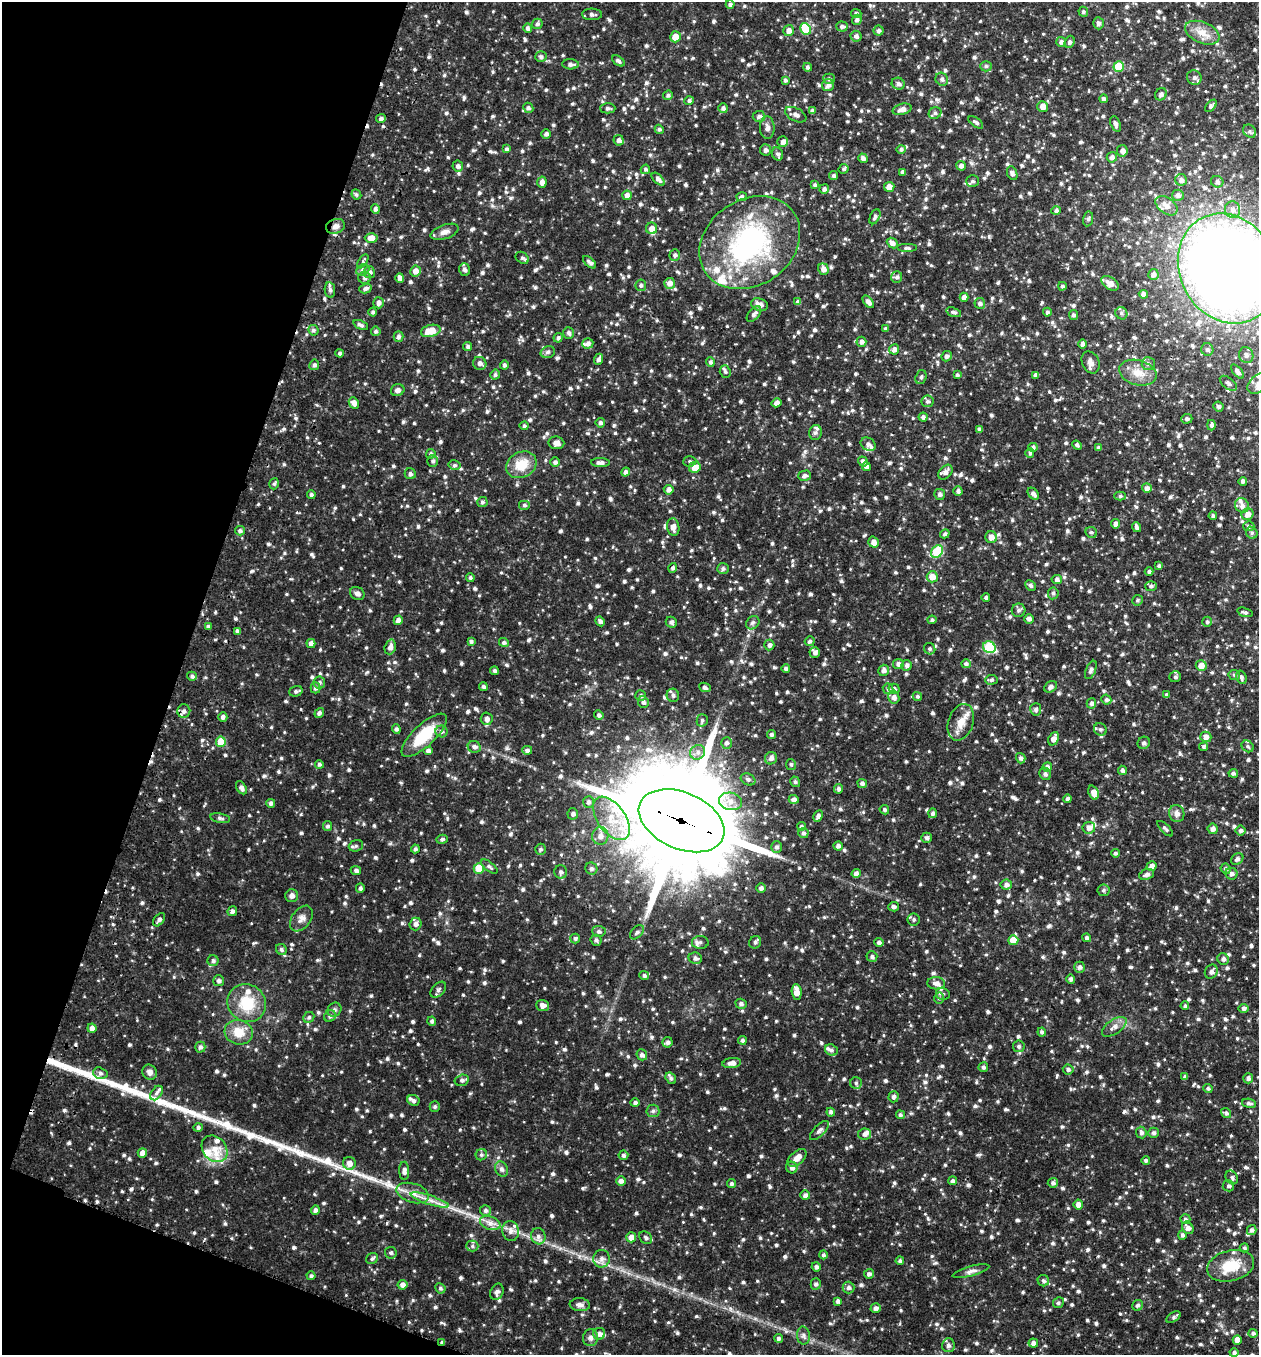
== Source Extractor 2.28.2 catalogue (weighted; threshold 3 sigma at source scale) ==
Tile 9 of 4 x 4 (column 1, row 3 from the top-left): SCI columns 191-1447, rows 1382-2734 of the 5539 x 5464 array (HDU 1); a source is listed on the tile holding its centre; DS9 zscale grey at full resolution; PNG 1261 x 1357 px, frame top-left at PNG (2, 2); each listed source drawn as its Kron ellipse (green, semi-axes under 4 px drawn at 4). Shown black and unused: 17% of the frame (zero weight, under 2 of 3 exposures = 3% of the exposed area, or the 3 px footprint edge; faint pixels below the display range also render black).
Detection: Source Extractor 2.28.2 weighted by HDU 2 'WHT'; one run over the whole footprint, this tile lists its part. Background 0.0708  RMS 0.01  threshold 0.0465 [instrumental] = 3 sigma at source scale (4.5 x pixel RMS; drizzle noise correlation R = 1.50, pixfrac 1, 0.05/0.05 arcsec/px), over >= 5 px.
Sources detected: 1538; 1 inside a brighter object's white glare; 3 cosmic-ray / hot-pixel residue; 5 long thin detections or spike segments (spike, bleed or trail) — neither listed nor drawn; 35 inside a brighter listed object's ellipse — not listed separately; of the other 1494, all 500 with FLUX_AUTO >= 1.94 (the completeness limit of this list) listed and drawn (994 fainter detections not listed), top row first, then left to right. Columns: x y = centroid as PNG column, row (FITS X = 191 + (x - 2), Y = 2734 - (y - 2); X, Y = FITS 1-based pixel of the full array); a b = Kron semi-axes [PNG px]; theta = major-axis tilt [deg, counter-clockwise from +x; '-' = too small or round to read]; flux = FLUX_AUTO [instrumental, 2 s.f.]
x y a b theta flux
730 4 4 4 - 2.4
1083 12 5 4 - 2.1
856 13 5 4 - 2.2
592 14 10 6 -2 3.3
857 20 5 4 - 2.5
1098 23 6 5 - 3
537 24 5 5 - 2.5
842 26 5 5 - 2.6
528 28 5 4 - 2.4
806 29 6 5 - 31
789 31 5 5 - 4.9
879 31 5 5 - 2.5
1202 33 18 10 -22 11
856 36 5 5 - 3
675 37 5 5 - 8.7
1061 42 5 5 - 3.1
1070 42 6 5 - 2.4
541 57 5 5 - 2.6
618 61 7 4 -37 2.7
570 64 8 5 -2 3.4
986 66 6 5 - 2.2
1119 66 5 5 - 30
807 67 4 4 - 2.4
1194 78 7 7 - 3.4
829 79 5 5 - 2.2
942 79 7 6 - 3
785 80 4 4 - 2.3
898 84 6 6 - 3.2
828 85 6 6 - 3.8
1161 94 6 5 - 2.9
668 95 5 4 - 2.1
1103 99 4 4 - 2.4
689 101 4 4 - 2
1043 106 5 5 - 6.3
1211 106 7 4 46 2.5
528 108 5 5 - 2.6
608 108 7 5 -1 2.4
723 108 5 5 - 2.5
902 109 10 5 15 5.4
812 111 4 4 - 2.7
935 113 6 5 - 2.6
796 115 11 6 -27 4.1
759 116 6 5 - 2.6
381 119 5 4 - 2.4
976 122 8 4 -37 2.7
1115 124 8 5 -71 3.3
767 128 11 7 -89 4.3
659 129 5 4 - 2
1250 131 7 6 - 2.2
546 134 4 4 - 2.9
619 140 5 5 - 3.5
783 142 5 5 - 4.2
507 149 4 4 - 2.4
901 149 5 4 - 2.1
766 150 5 5 - 3.1
1122 151 6 5 - 4.3
778 154 7 5 -65 2.4
1112 157 5 5 - 3.4
863 158 5 4 - 3.2
458 166 5 5 - 3
961 166 5 4 - 3.8
645 169 5 4 - 2.1
844 169 5 4 - 2
902 172 4 3 - 2.5
1012 173 7 5 -66 3.2
833 175 4 4 - 2
658 179 8 4 -45 3.5
1181 180 6 6 - 3.4
972 181 6 6 - 2.5
542 182 5 4 - 4.5
1217 182 6 5 - 2.9
815 185 4 4 - 2.1
889 187 5 5 - 6.3
824 189 5 4 - 3
356 194 5 4 - 2
627 195 5 4 - 4.6
1178 195 6 5 - 3.2
742 197 5 4 - 2.6
1166 206 12 7 -35 7
375 209 5 4 - 2.6
1233 210 8 7 - 5
1056 211 4 4 - 2.5
875 217 8 4 64 2.7
1088 219 7 5 79 2.1
335 226 9 7 20 4.1
651 228 6 5 - 5.8
445 232 15 7 19 5
371 238 6 5 - 7
750 243 53 43 34 170
892 243 6 4 -43 4.7
907 248 10 4 0 2.2
675 255 6 5 - 2.4
522 258 7 5 -36 2.4
363 261 8 4 56 2.8
590 262 8 4 -43 3.1
1228 268 57 48 -63 1400
823 269 6 5 - 5.4
363 270 7 5 22 2.6
464 270 6 5 - 3.6
415 271 5 5 - 6.1
369 272 6 5 - 3.4
1153 274 5 5 - 3.8
897 277 6 5 - 2.6
365 278 6 6 - 2.9
400 278 5 4 - 3.5
670 283 5 5 - 6
1110 283 10 6 -35 7.3
641 285 6 5 - 2.3
1062 286 4 4 - 2
365 289 6 4 15 2.8
330 290 7 5 -80 2.7
1143 294 4 4 - 4.4
964 297 4 4 - 4.2
798 302 4 4 - 3.7
868 302 7 4 -49 3.8
379 303 5 5 - 3.5
980 303 5 5 - 3.1
760 305 8 6 -17 5.7
373 312 4 4 - 2.2
954 312 8 4 -17 2.3
1047 312 4 4 - 2.1
1121 313 6 5 - 2.2
754 314 9 5 49 3.2
1073 315 5 4 - 2.3
361 325 8 4 -24 2.5
886 329 4 3 - 2.6
313 330 5 5 - 2.2
376 331 5 4 - 2.1
431 331 10 6 14 20
569 333 6 5 - 2.9
398 337 5 5 - 3.1
558 338 5 4 - 2.2
861 342 5 5 - 3.3
588 343 5 5 - 3.4
1082 344 5 4 - 2.9
468 347 4 4 - 2.3
894 349 5 5 - 4
1207 349 6 6 - 2.6
548 352 7 5 17 2.4
340 353 4 4 - 2.3
1246 355 8 7 - 3.8
947 356 5 5 - 3
599 359 6 4 67 2.9
710 362 5 4 - 2.5
1091 362 11 8 -64 4.5
480 363 7 6 - 4.4
1148 364 6 6 - 2.8
314 365 5 4 - 2.3
504 365 4 4 - 2.1
725 372 6 5 - 2.3
1237 372 8 4 -49 2.8
1138 373 19 12 -15 13
495 375 5 5 - 2
957 375 4 3 - 2
1035 375 4 4 - 2.8
921 377 7 5 71 2.6
1228 383 10 5 -38 2.8
1258 384 12 8 42 6.6
398 390 7 6 - 3.6
928 401 6 6 - 2.2
354 403 6 5 - 4.8
776 403 5 4 - 4.1
1218 407 5 4 - 2.2
923 417 4 4 - 2.9
1187 419 5 4 - 2.1
600 423 5 4 - 2.5
1211 425 5 4 - 2.4
524 426 4 4 - 2.1
979 429 4 4 - 2.2
815 432 7 6 - 2.5
556 443 8 6 -7 4.9
868 444 8 6 -32 3.7
1077 445 5 3 - 2
1033 447 4 4 - 2.7
1099 447 4 4 - 2.4
1030 453 5 4 - 2.1
431 454 5 4 - 2.2
433 461 6 5 - 2.3
690 461 6 5 - 2
863 461 5 4 - 2.9
555 462 5 5 - 2.6
600 463 9 4 -2 3.7
454 465 6 4 -12 2
521 465 16 12 28 19
866 466 4 4 - 4.7
695 467 6 5 - 10
626 472 4 4 - 2.9
945 472 8 5 49 4.3
410 474 5 5 - 2.8
804 476 6 5 - 2.9
1243 481 4 4 - 2.6
274 484 6 4 72 2.1
1147 488 5 5 - 4.4
669 490 5 4 - 3.8
958 491 5 4 - 2.5
940 494 5 5 - 2.9
1033 494 7 4 -51 3.6
311 495 4 4 - 2
1120 496 5 4 - 2
482 502 5 5 - 2.2
524 505 6 5 - 2.2
1242 505 7 6 - 4
1247 514 6 5 - 5.5
1213 516 4 4 - 2
1116 524 4 4 - 4.9
1249 526 5 5 - 2.3
673 527 9 6 -82 5.5
1137 527 5 3 - 2.8
240 531 5 5 - 2.2
1091 532 6 5 - 2
1252 533 6 5 - 2
945 534 5 4 - 2.1
991 537 6 5 - 5.5
873 542 5 5 - 5.2
937 552 7 5 53 48
1159 566 4 4 - 2
673 568 5 4 - 2.4
723 568 6 5 - 2.4
1149 572 4 4 - 2.1
470 577 4 4 - 2
932 577 5 5 - 8.6
1057 580 5 4 - 2.8
1031 585 6 4 -44 2.3
1151 586 6 5 - 2.2
357 593 7 6 - 3.3
1053 593 6 5 - 2.3
986 598 4 4 - 2.3
1137 600 5 5 - 2
1019 610 7 6 - 2.6
1245 612 8 4 -17 2.2
1029 619 5 4 - 3
398 620 4 4 - 5.1
932 620 4 4 - 2
600 621 5 4 - 2.7
671 622 6 5 - 2.7
1207 622 5 5 - 2
753 623 7 6 - 2.3
208 627 4 4 - 2.4
237 631 4 3 - 2.3
471 641 4 4 - 2
810 641 5 5 - 2.1
504 643 5 4 - 2.2
311 644 4 4 - 4.7
769 645 5 5 - 3
390 647 7 5 72 4.7
989 647 6 5 - 54
930 649 6 5 - 2.1
815 653 5 5 - 3.1
898 664 5 5 - 4.1
966 664 5 4 - 2.2
907 665 5 5 - 3
1201 666 5 5 - 7.6
786 668 4 4 - 2.4
884 670 6 5 - 3.6
1091 670 10 5 67 3.2
494 671 4 4 - 2.1
1234 675 6 5 - 2.1
192 676 5 4 - 2.6
1175 677 6 5 - 2.2
1241 677 7 5 -72 2.5
991 680 6 5 - 2.4
319 682 6 6 - 2.4
483 687 4 4 - 2.2
705 687 6 4 -25 2.1
1051 687 7 5 37 3
315 688 5 5 - 2.5
888 689 5 5 - 2.3
894 689 5 5 - 2.8
296 691 7 5 17 2.4
641 695 5 5 - 2.8
673 695 6 6 - 2.9
1166 695 4 3 - 2.4
917 696 5 4 - 2
894 697 6 5 - 3.7
1106 700 5 5 - 2.4
643 702 6 5 - 3.2
1091 703 5 5 - 2.8
1036 709 6 5 - 2.4
184 711 6 6 - 3.6
319 713 5 4 - 2.8
599 715 5 4 - 2.5
223 717 5 4 - 3
487 719 6 6 - 4.1
702 720 6 5 - 2.1
961 722 19 12 71 12
396 729 4 4 - 2.4
1100 729 6 6 - 2.7
442 731 6 6 - 2.7
771 734 4 4 - 2.4
424 735 29 11 43 35
1206 737 5 5 - 4.7
1054 739 7 5 66 6.2
221 742 5 5 - 22
726 743 5 5 - 2.7
1144 743 6 6 - 2.7
1248 746 6 5 - 2
474 747 6 6 - 3
1204 747 4 4 - 2
527 750 5 4 - 2.9
428 751 5 4 - 2.8
698 752 8 7 - 4.4
771 758 6 6 - 3.9
1021 758 5 4 - 2.7
319 764 4 4 - 2.1
791 764 5 5 - 2
1047 767 5 5 - 3.7
1122 770 4 4 - 2.4
1233 773 5 4 - 2.2
1045 774 6 5 - 2.5
748 779 8 5 -27 2.6
795 782 5 5 - 2
862 783 5 4 - 2.8
241 788 7 4 -57 3.5
839 789 5 4 - 2.6
1094 793 7 5 -68 6.6
794 799 5 4 - 3.6
1068 799 4 4 - 2.3
731 801 11 8 -12 7.7
588 802 6 5 - 2.9
271 803 4 4 - 2.8
884 810 5 4 - 2.1
933 813 5 4 - 2.4
1177 813 8 7 - 4.3
573 814 5 5 - 2.8
818 816 6 4 62 3.2
220 818 10 4 -10 2.4
611 818 25 14 -54 27
682 821 45 28 -24 22000
328 826 5 4 - 2.2
801 826 4 4 - 2.1
1089 828 6 6 - 4.8
1165 829 10 4 -44 2.1
1213 829 5 5 - 3.9
1241 830 5 5 - 2.6
803 833 5 5 - 2.6
600 836 9 8 - 5.8
927 838 5 5 - 2.3
442 839 6 4 17 2.1
356 846 7 5 20 2.2
838 846 4 4 - 3.1
776 847 6 5 - 2.6
415 849 4 4 - 2
541 849 5 5 - 2
1115 853 4 4 - 2.1
1237 859 7 5 40 3.1
1152 866 5 4 - 5.3
489 867 10 4 -38 2.6
479 868 5 5 - 21
591 869 6 5 - 2.8
1226 869 5 4 - 2
356 870 5 4 - 2.5
561 872 6 6 - 2.5
856 873 4 4 - 3.7
1147 874 7 5 20 3.9
1231 874 6 6 - 3.1
1006 885 5 5 - 3.5
360 888 4 4 - 2.3
761 888 5 4 - 2.8
1103 890 6 6 - 2.3
292 896 6 6 - 3.6
894 907 5 4 - 2.4
232 911 5 4 - 2.8
301 918 14 9 53 5.8
159 920 7 5 50 2.9
914 920 6 6 - 2.1
415 924 6 6 - 3.9
599 931 6 5 - 2.5
637 932 8 5 48 2.4
575 938 5 4 - 2.3
1087 938 4 4 - 2.3
596 940 6 5 - 2.2
1013 940 5 5 - 13
700 942 8 6 1 2.9
755 942 6 6 - 2.7
879 942 4 4 - 2.9
281 949 6 5 - 2.1
872 957 5 5 - 2.1
695 958 7 5 -10 2.9
1223 959 6 5 - 2.9
213 961 5 5 - 2.6
1080 967 5 5 - 3.1
1211 972 7 6 - 4.2
644 975 5 4 - 2.3
1071 979 4 4 - 2.7
219 981 5 5 - 3
936 983 9 6 -5 4.8
438 990 9 6 46 2.7
797 992 8 5 -82 9.8
943 994 7 6 - 2.1
939 998 5 5 - 2
247 1003 20 18 -35 31
741 1004 5 5 - 2.5
543 1005 6 5 - 4.3
1185 1006 4 4 - 2
1244 1008 5 4 - 3
334 1010 7 6 - 2.4
330 1016 6 5 - 2.5
309 1017 6 5 - 2
432 1021 4 4 - 2.4
1114 1027 14 7 35 5.7
92 1028 4 4 - 4.4
239 1032 14 12 -16 16
1042 1032 4 4 - 2
742 1040 4 4 - 2.3
667 1042 5 5 - 2.8
1019 1046 6 5 - 2
200 1047 5 5 - 2.7
831 1050 6 5 - 2.3
642 1055 6 5 - 3.1
732 1063 9 5 9 5.6
983 1067 5 4 - 2.3
1068 1069 5 5 - 2.4
150 1072 8 7 - 4.2
100 1073 7 5 -18 2.6
1185 1077 4 4 - 2.2
671 1078 6 5 - 2.3
1248 1078 5 5 - 3.1
462 1080 7 5 15 2.8
856 1083 6 5 - 2.2
1208 1088 4 4 - 1.9
156 1093 8 5 54 2.3
893 1097 6 5 - 2.9
413 1100 6 5 - 2.3
635 1103 4 4 - 2.6
1249 1103 7 4 -9 2.5
435 1107 5 5 - 2
653 1111 6 6 - 2.3
831 1112 4 4 - 2.6
1226 1113 5 4 - 2.3
900 1115 4 4 - 2
198 1127 4 4 - 2.4
819 1131 12 5 45 3.3
1141 1133 6 5 - 2.7
1154 1133 5 5 - 2.5
865 1134 6 5 - 3.5
214 1149 14 11 -49 13
142 1153 5 4 - 5.6
481 1155 6 5 - 2
623 1155 5 5 - 2.2
797 1158 11 6 41 7.4
1146 1161 4 4 - 2
349 1163 6 6 - 6.1
792 1168 6 5 - 3.9
501 1169 8 6 -64 3.4
404 1171 9 5 -89 3.9
1232 1178 7 5 -56 2.3
621 1181 5 4 - 3.7
953 1181 4 4 - 2.2
1053 1183 5 5 - 2.7
731 1184 4 4 - 2
1228 1186 6 5 - 2.5
413 1193 16 9 -17 9.4
805 1195 5 5 - 4
430 1200 20 4 -18 7.4
1078 1204 5 4 - 5
315 1210 4 4 - 2.7
485 1210 5 5 - 2.6
1185 1219 5 5 - 2
490 1223 10 6 -20 5
1188 1228 7 5 -56 3.9
1252 1230 5 5 - 3.1
510 1231 10 8 -77 4.9
1182 1235 5 4 - 2.3
538 1236 8 7 - 3.7
631 1237 5 5 - 6.5
646 1238 7 5 -46 2.4
472 1246 6 5 - 2.1
1244 1248 4 4 - 2
391 1253 6 5 - 2.2
823 1255 4 4 - 2.1
372 1258 6 5 - 2.3
602 1259 9 8 - 4.9
900 1261 4 4 - 2.3
1231 1266 24 15 14 26
816 1267 5 4 - 2.6
971 1271 19 5 15 4
869 1274 5 5 - 2.6
311 1276 4 4 - 2
1043 1281 6 5 - 2.4
816 1284 5 5 - 2.2
402 1285 5 5 - 4.4
440 1288 5 5 - 2.1
848 1288 6 6 - 2.9
497 1292 8 6 65 3
838 1301 4 4 - 3
1058 1303 5 5 - 2.1
580 1305 10 6 -4 4.1
1137 1305 6 5 - 2.2
876 1308 5 4 - 3.2
1174 1317 8 4 30 2.1
1253 1333 4 4 - 2.7
599 1334 6 6 - 3.8
803 1336 9 6 -87 3.1
591 1338 8 7 - 3.5
778 1338 4 4 - 2.4
1237 1340 5 4 - 7.5
442 1342 4 4 - 2
1033 1343 5 4 - 3.8
948 1345 7 6 - 3.1
1234 1353 4 4 - 2.6
Overlapping masked pixels (flux is a lower limit): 3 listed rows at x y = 335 226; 682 821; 442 1342
Isophote crosses this tile's border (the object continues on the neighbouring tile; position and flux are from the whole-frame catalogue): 2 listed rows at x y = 1228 268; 1258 384